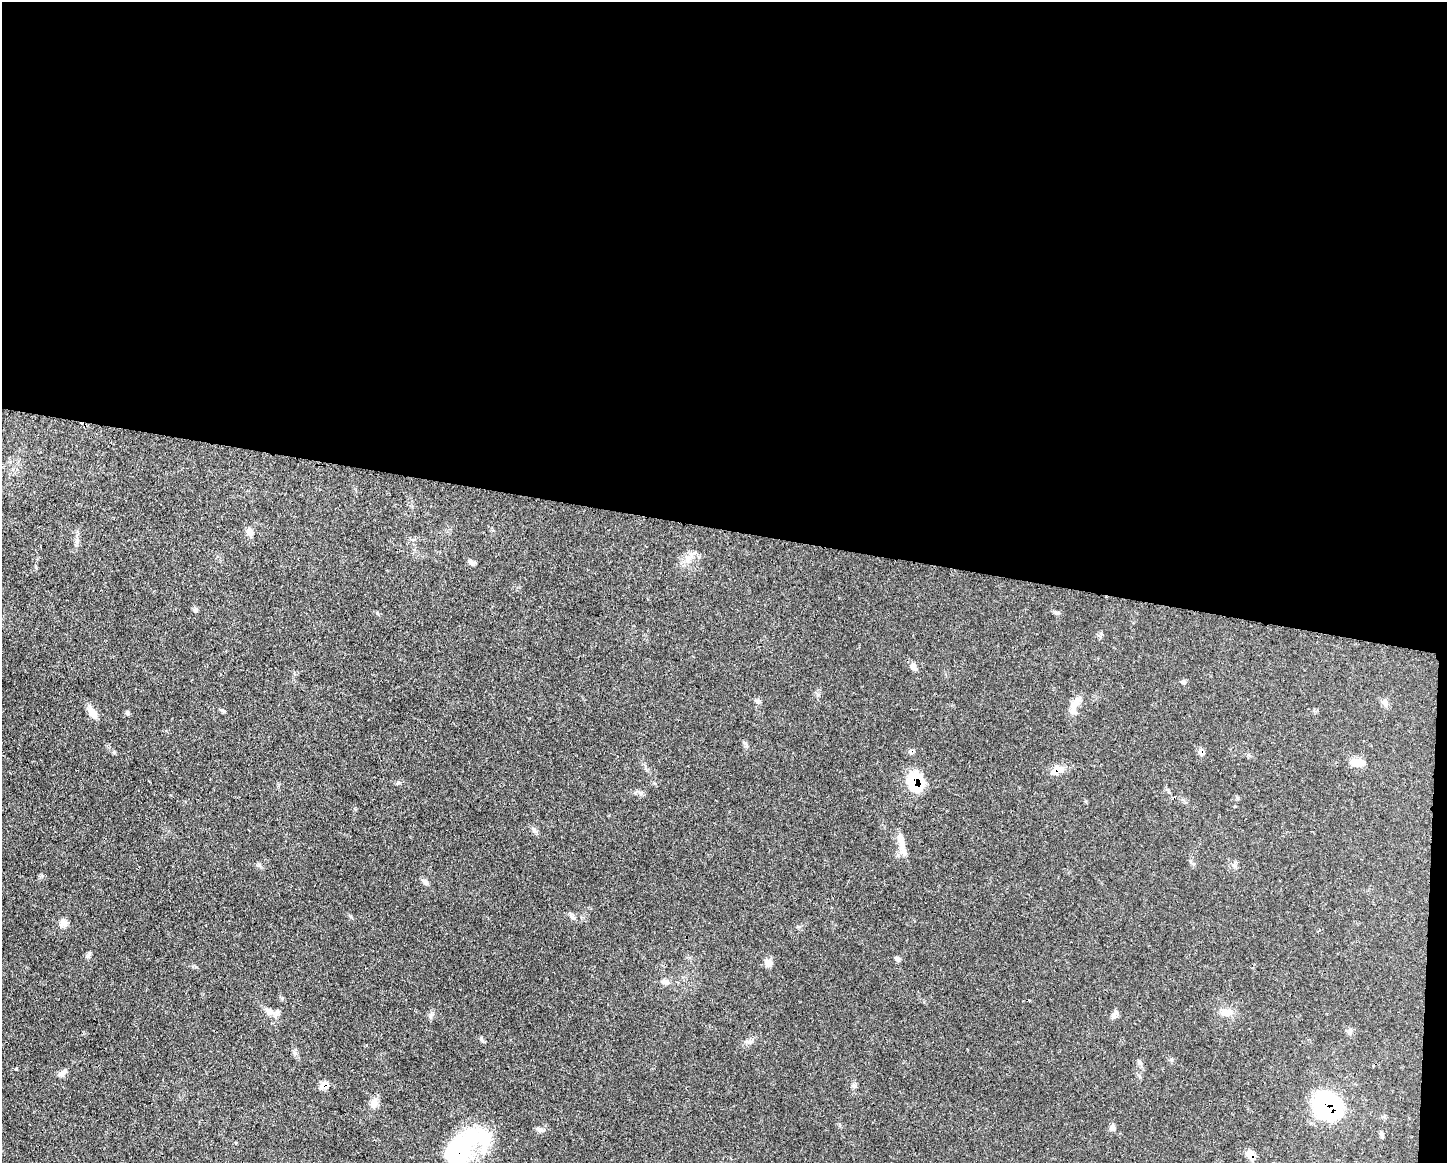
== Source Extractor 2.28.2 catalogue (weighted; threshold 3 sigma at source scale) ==
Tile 3 of 3 x 4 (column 3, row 1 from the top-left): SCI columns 3002-4446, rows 3491-4651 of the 4670 x 4658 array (HDU 1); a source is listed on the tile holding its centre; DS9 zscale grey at full resolution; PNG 1449 x 1165 px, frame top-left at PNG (2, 2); no overlay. Shown black and unused: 46% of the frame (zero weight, under 3 of 4 exposures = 1% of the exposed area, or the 3 px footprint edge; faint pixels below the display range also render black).
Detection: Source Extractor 2.28.2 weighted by HDU 2 'WHT'; one run over the whole footprint, this tile lists its part. Background 0.055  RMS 0.0032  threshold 0.0145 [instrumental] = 3 sigma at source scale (4.5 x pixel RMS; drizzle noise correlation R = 1.50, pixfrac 1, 0.05/0.05 arcsec/px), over >= 5 px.
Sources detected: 50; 1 inside a brighter object's white glare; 2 cosmic-ray / hot-pixel residue — not listed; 2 inside a brighter listed object's ellipse — not listed separately; the other 45 listed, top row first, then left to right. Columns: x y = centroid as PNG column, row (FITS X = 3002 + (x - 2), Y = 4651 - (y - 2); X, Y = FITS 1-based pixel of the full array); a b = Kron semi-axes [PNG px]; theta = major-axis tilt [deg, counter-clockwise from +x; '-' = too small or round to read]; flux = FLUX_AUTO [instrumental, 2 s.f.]
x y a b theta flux
249 531 12 8 -77 2
77 540 7 4 89 0.81
688 558 11 9 -24 2.3
472 563 9 6 -26 0.87
196 610 7 6 - 0.72
1057 612 10 4 -5 0.66
913 666 11 7 -64 1.3
1183 681 8 3 19 0.53
757 701 7 4 71 0.58
1076 701 16 9 56 3
1385 703 12 7 -58 1.3
222 710 6 4 -4 0.49
93 713 16 9 -55 2.9
127 713 6 4 -73 0.47
746 744 10 4 -52 0.65
1358 762 19 10 6 3.2
1056 769 16 9 23 3.3
915 781 16 12 -87 19
641 793 7 6 - 0.8
534 830 7 6 - 0.8
901 842 27 9 -78 3.9
425 882 10 7 -49 1
572 917 11 5 -52 0.96
63 923 11 10 - 1.8
897 959 8 5 -53 0.66
768 963 11 9 -79 1.8
665 982 12 7 -10 1.5
269 1011 11 8 -35 1.9
1227 1012 18 10 -3 3.1
1115 1014 13 6 62 1.3
431 1016 9 4 81 0.79
1350 1032 8 6 70 0.84
481 1039 9 3 -79 0.51
749 1042 7 5 1 0.83
1140 1063 6 5 - 0.68
16 1069 5 3 - 0.31
62 1073 11 7 31 1.4
324 1085 11 8 19 2.5
374 1104 11 9 14 2
1327 1106 23 19 -41 60
1112 1127 9 6 59 1.1
540 1130 9 6 -26 1
1382 1134 8 5 -61 0.6
460 1150 51 26 53 42
1250 1154 10 7 -56 3.7
Overlapping masked pixels (flux is a lower limit): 6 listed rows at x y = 1056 769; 915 781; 324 1085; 1327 1106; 460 1150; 1250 1154
Isophote crosses this tile's border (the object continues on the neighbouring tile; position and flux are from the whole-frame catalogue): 1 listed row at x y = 460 1150
Unlisted compact peaks at least as high as the median listed source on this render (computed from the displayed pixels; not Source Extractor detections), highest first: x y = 377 613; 114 752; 398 782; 87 956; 350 916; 259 865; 196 967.